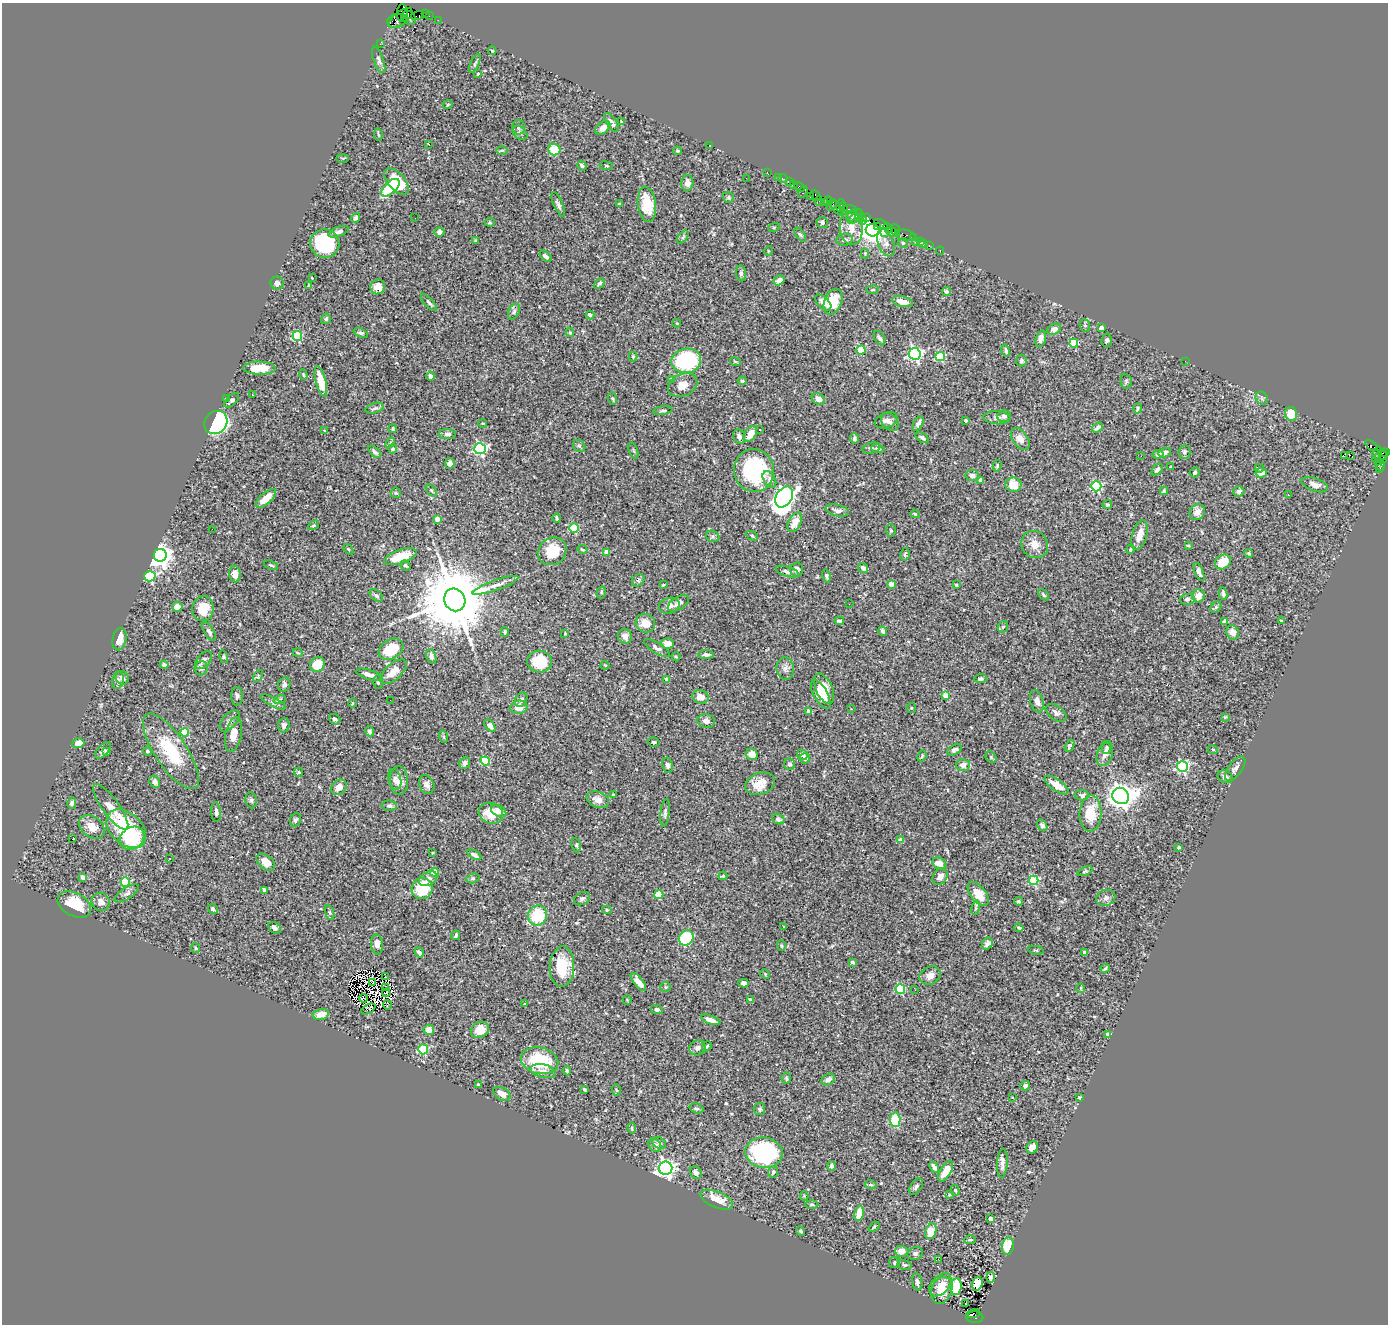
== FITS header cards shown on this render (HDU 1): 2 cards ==
NAXIS1  =                 1386
NAXIS2  =                 1322

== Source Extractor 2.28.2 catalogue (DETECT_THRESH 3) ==
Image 1386 x 1322 px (HDU 1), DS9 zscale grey, 1 PNG px = 1 image px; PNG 1390 x 1326 px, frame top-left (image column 1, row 1322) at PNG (2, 3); each listed source drawn as its Kron ellipse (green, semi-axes under 4 px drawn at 4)
Background 0.73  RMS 0.023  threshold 0.0697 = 3 sigma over >= 5 px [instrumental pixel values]
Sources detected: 526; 2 with non-positive FLUX_AUTO (blend fragments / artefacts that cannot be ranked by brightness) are neither listed nor drawn; of the other 524, the 500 brightest by FLUX_AUTO listed and drawn (24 fainter detections omitted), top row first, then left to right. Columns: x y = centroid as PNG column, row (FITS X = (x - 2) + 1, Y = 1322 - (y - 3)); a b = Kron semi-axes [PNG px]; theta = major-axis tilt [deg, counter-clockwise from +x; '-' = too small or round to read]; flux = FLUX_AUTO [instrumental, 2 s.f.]
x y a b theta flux
402 13 9 5 -89 720
425 14 2 2 - 8.6
417 16 6 2 18 31
429 16 2 2 - 9.3
401 18 14 6 36 180
404 18 3 3 - 360
409 18 8 6 -45 240
438 20 2 2 - 15
397 21 9 7 13 630
380 44 2 2 - 11
492 51 4 3 - 1.3
379 60 14 5 -70 4.7
475 63 10 3 66 2.8
478 74 3 2 - 1.6
448 104 5 3 - 1.4
612 122 11 5 -58 6.3
622 122 4 3 - 1.7
518 127 7 6 - 4.2
603 128 8 5 40 12
520 133 8 5 -38 4.1
378 134 6 2 -80 1.9
429 144 3 2 - 1.9
710 145 3 2 - 16
502 150 5 3 - 1.7
554 150 6 6 - 30
677 151 4 3 - 1.8
343 158 6 3 0 1.5
582 165 5 4 - 3.1
606 166 6 3 -8 1.7
767 172 2 2 - 15
778 177 2 2 - 21
746 178 3 2 - 1.4
783 178 5 2 - 23
397 181 16 8 -49 43
790 182 3 2 - 28
687 183 8 6 88 9.2
793 185 4 2 - 58
799 187 5 3 - 59
390 188 11 6 44 69
803 192 6 3 60 50
815 195 6 4 -46 52
810 196 3 3 - 50
728 197 6 5 - 2.4
819 201 5 2 - 78
828 201 5 3 - 34
824 202 4 2 - 17
558 204 13 4 -66 4.8
619 204 4 3 - 1.5
647 204 18 9 -82 35
832 205 6 4 57 180
840 205 6 3 86 88
843 207 5 3 - 82
837 208 9 3 -54 200
851 210 7 3 -19 230
852 216 7 3 62 200
855 217 9 3 49 110
356 218 5 4 - 3.4
415 218 2 2 - 24
867 218 3 3 - 76
862 219 5 3 - 88
490 222 5 4 - 2
822 222 6 5 - 4.1
881 224 7 3 -25 130
774 227 5 3 - 1.5
878 227 4 3 - 86
851 228 17 11 -87 17
888 228 5 2 - 44
873 230 7 6 - 2000
896 230 6 3 -72 98
339 232 10 5 20 5.6
439 232 5 4 - 5.6
892 232 6 3 -32 39
884 233 3 2 - 100
800 235 8 4 -56 2.5
905 235 10 5 -9 160
683 237 7 4 53 2.7
913 238 2 2 - 7.6
844 240 8 6 8 4
476 241 3 3 - 2.4
915 242 2 2 - 11
920 242 4 2 - 65
325 243 14 14 - 120
886 243 14 7 -69 8.3
903 243 5 5 - 2.3
924 243 2 2 - 21
929 246 3 2 - 28
768 251 5 3 - 1.3
940 251 4 3 - 16
865 253 5 4 - 1.6
545 256 7 4 -38 4.9
741 273 8 5 -82 3.7
312 278 3 2 - 1.4
779 280 6 4 36 8.4
277 283 6 6 - 4.3
599 283 6 4 43 2.5
309 285 4 4 - 2.8
378 287 7 7 - 14
873 290 6 3 9 1.7
946 291 4 4 - 2.7
429 302 11 4 -47 3.4
833 302 13 8 67 43
903 302 11 5 -13 17
823 303 10 5 -45 12
514 312 8 5 63 4
590 315 4 4 - 5.4
326 319 5 4 - 2.5
677 323 4 3 - 1.4
1085 325 6 5 - 2.7
1101 328 4 4 - 11
1054 329 7 5 21 6.5
570 332 4 3 - 1.9
361 333 7 4 -21 3.4
297 336 5 5 - 100
879 338 8 5 -60 4.3
1041 338 8 5 71 8.4
1107 340 7 5 77 3.8
1074 343 4 4 - 70
861 350 4 4 - 58
1006 350 6 4 -75 3.3
915 354 6 6 - 320
633 356 5 4 - 1.7
940 357 5 4 - 89
686 361 15 12 9 150
735 361 5 3 - 1.6
1021 361 6 5 - 2.8
1185 361 3 2 - 2.5
259 368 16 6 -1 29
303 375 5 4 - 1.9
431 376 5 4 - 6.6
671 380 4 3 - 5.5
321 381 16 5 -76 23
742 381 4 3 - 1.6
1126 381 7 5 -78 2.8
683 385 15 11 24 16
252 395 2 2 - 1.2
1262 398 7 5 -48 3.4
227 399 4 3 - 3.1
612 399 6 4 -69 2.2
818 399 7 5 -31 8.2
232 400 9 5 44 4.4
375 408 9 5 14 3.4
1137 409 6 4 65 2.5
663 411 10 3 9 2.5
1291 414 7 6 - 29
1004 416 7 6 - 5.5
997 418 13 6 -4 6.7
886 420 12 7 21 7.5
966 420 3 3 - 4
216 422 12 11 - 300
890 422 10 7 -49 6.1
483 423 4 3 - 1.3
918 423 8 4 60 6.5
1097 427 6 3 36 3.7
393 429 4 3 - 1.8
760 429 3 3 - 2.5
324 430 3 3 - 1.6
447 434 8 5 -3 4.9
750 434 9 5 57 16
739 436 7 5 -63 6.2
854 438 5 4 - 2.8
922 438 8 4 -34 3.5
1020 439 12 7 -54 13
390 443 6 4 49 2.3
579 446 7 5 -42 2.9
1371 446 7 3 -35 68
871 448 9 5 13 3.7
393 449 4 4 - 3.9
480 449 6 5 - 270
878 449 7 4 -12 2.9
633 451 8 2 -69 2
375 452 8 4 -44 3.8
1184 452 7 6 - 3.8
1165 453 6 4 21 4.7
1377 453 6 3 72 90
1384 453 6 2 6 86
1158 454 5 4 - 4.1
1344 455 4 3 - 16
1350 455 2 2 - 650
1141 456 2 2 - 1.5
1380 457 8 4 30 510
1382 460 4 3 - 65
450 463 5 5 - 4.9
1380 464 6 5 - 92
997 466 6 4 75 2.1
1171 467 3 3 - 2.1
1259 468 4 3 - 2.3
1380 469 3 2 - 41
754 470 21 20 - 160
1157 470 7 4 47 3.9
1195 473 5 4 - 3
1261 473 6 5 - 14
972 476 7 5 -9 6.5
769 479 9 6 -58 5.1
980 480 4 3 - 11
1013 485 8 7 - 26
1315 485 14 6 -20 8.8
1096 486 5 5 - 170
431 491 7 3 -50 2
1164 491 4 3 - 2
1239 491 5 5 - 3.7
396 493 5 5 - 1.8
1288 495 3 2 - 1.3
784 497 11 8 59 810
266 498 13 5 42 23
1107 505 5 4 - 2.3
837 510 12 5 -14 7.5
1197 512 8 7 - 11
915 514 5 4 - 2.3
557 518 5 2 - 2
437 519 4 4 - 12
795 522 10 6 62 20
314 525 6 3 31 1.6
574 528 5 4 - 74
212 529 3 2 - 2.2
891 530 6 5 - 2.3
1139 535 15 7 73 16
713 536 7 5 -20 2.8
752 536 6 4 -30 2.2
1035 544 14 13 - 17
1188 545 4 2 - 1.4
348 549 6 3 -48 1.9
1130 549 4 3 - 1.8
582 550 5 4 - 2.1
552 551 15 13 35 45
607 552 4 4 - 14
1249 553 4 3 - 1.9
905 554 6 4 77 2.4
160 555 6 6 - 1500
401 557 17 7 19 38
1223 562 8 6 37 33
271 565 7 3 -22 1.9
405 565 5 4 - 2.6
863 568 5 4 - 6
797 569 7 6 - 6.3
787 572 12 5 -17 5.3
1199 572 9 4 -68 5.4
235 574 8 5 -87 13
150 576 6 5 - 150
826 576 6 4 -77 3.5
638 580 7 5 44 3.1
891 584 4 4 - 17
496 585 24 5 19 11
663 585 3 3 - 1.6
956 585 3 2 - 1.7
601 592 6 4 73 2.2
1223 593 6 4 -79 3.8
376 595 7 5 -40 3.8
1044 595 6 4 -49 2.3
1199 596 7 6 - 12
1187 599 7 5 10 3.2
455 600 11 10 - 21000
678 603 12 6 33 7.8
849 604 2 2 - 4
669 606 10 8 16 8.3
177 607 5 5 - 13
1216 607 6 5 - 2.5
203 609 12 10 81 31
839 621 5 3 - 2.5
1282 621 4 2 - 2.2
1225 622 4 4 - 17
645 623 10 9 - 19
1003 627 6 5 - 3.4
883 631 5 4 - 4
209 632 10 4 -59 4.7
505 632 4 3 - 2.6
1233 632 7 6 - 10
565 633 3 2 - 1.4
625 636 7 7 - 11
120 639 11 7 77 17
667 644 6 5 - 15
657 648 14 5 -32 6.3
391 649 13 9 32 61
298 653 5 3 - 1.3
706 655 7 4 1 4.6
431 656 7 5 -74 5.8
224 657 6 4 -72 2
676 657 5 4 - 1.8
204 660 10 6 49 5.5
540 661 12 11 - 45
317 664 8 7 - 38
164 665 4 4 - 4.9
605 665 4 3 - 1.4
201 668 7 6 - 4.1
785 668 11 8 -82 8.5
393 672 16 8 41 20
369 675 14 5 -17 9.1
258 676 6 4 58 2.4
122 678 7 6 - 5.6
667 679 4 3 - 7.3
981 679 6 4 8 3.6
118 680 9 5 78 4.5
378 682 7 4 89 2.8
284 685 7 6 - 4.2
824 689 16 8 -65 27
821 694 16 7 -61 19
945 695 4 4 - 25
237 696 9 5 -89 4.9
700 697 8 6 -13 14
280 699 6 4 18 2.7
390 700 2 2 - 2.3
521 700 7 5 56 5.2
1037 701 11 6 -73 8.5
273 702 14 4 -27 5.1
352 703 5 3 - 1.5
519 707 8 6 7 18
911 708 5 5 - 2.1
851 709 2 2 - 1.4
808 711 4 4 - 7.4
1056 713 12 7 -35 5.3
1225 717 4 3 - 1.5
335 719 6 4 -37 3.7
230 721 13 7 48 6.2
706 721 9 7 -13 7.1
284 725 7 6 - 5.9
490 726 7 4 -52 7.7
369 731 5 4 - 3.7
185 732 4 4 - 48
233 734 17 8 79 17
444 737 6 4 -71 2.1
654 742 6 4 -14 2.1
78 743 6 5 - 14
1070 746 6 4 62 4
1106 748 6 4 81 3.4
103 750 10 5 49 3.8
954 750 8 5 29 3.9
1213 750 5 3 - 1.5
147 751 4 4 - 3.4
171 751 44 16 -56 79
106 752 4 3 - 1.8
752 754 6 5 - 14
1105 754 13 8 74 8.6
802 755 5 5 - 6.5
922 756 5 4 - 2.1
991 757 6 5 - 2.3
805 758 5 5 - 4.4
485 761 5 4 - 61
465 763 6 5 - 5
790 764 6 5 - 3.9
667 765 7 5 -81 3.9
963 765 7 6 - 9.9
1182 767 5 5 - 230
1235 769 14 6 53 7.1
299 772 4 3 - 2.1
1225 777 8 6 -24 6.9
395 780 11 6 -77 6.2
399 780 14 9 -86 13
155 782 6 5 - 4.9
760 784 15 10 20 22
427 785 10 7 -66 7.2
1057 785 14 6 -35 19
339 787 8 7 - 14
613 795 4 4 - 2.1
1082 795 7 5 -5 3.9
1121 796 9 7 -42 1800
251 800 8 5 -81 3.6
598 800 11 7 -21 12
72 803 6 4 74 4.5
390 806 7 5 -9 3.4
111 807 27 8 -54 26
499 811 8 5 -29 13
216 812 10 5 -85 5.5
491 813 12 10 -20 31
665 813 14 4 83 4.2
1091 813 18 11 87 38
778 819 6 5 - 3.2
295 820 7 5 67 3.4
1042 825 6 4 -55 5.3
92 827 14 10 -38 19
126 829 23 15 -43 110
132 838 13 10 36 68
72 839 3 3 - 23
901 840 4 3 - 11
576 845 7 4 -81 2.6
1179 847 3 3 - 3.9
432 853 3 3 - 1.7
474 855 8 4 -29 4.1
170 859 3 2 - 2.6
266 862 11 6 -39 16
939 863 7 5 -27 16
1085 871 8 4 24 2.3
434 872 4 4 - 44
723 876 4 4 - 2
83 877 4 3 - 8
940 877 9 7 60 11
473 878 7 4 16 2.5
428 879 10 6 28 7
1033 880 5 5 - 100
125 882 5 4 - 78
422 889 11 10 - 55
264 891 4 4 - 13
127 893 14 5 33 5.5
978 894 14 7 -52 24
659 895 4 4 - 53
1106 898 10 8 15 6.2
582 899 8 6 27 4.3
1019 901 4 4 - 2.5
101 902 9 8 - 11
74 905 18 11 -29 58
976 908 7 3 80 2.6
213 909 5 3 - 4.2
607 910 5 4 - 2.5
330 913 8 3 -71 2.4
537 915 10 9 - 64
784 927 3 3 - 2.7
275 928 7 5 -34 5
1019 928 4 3 - 2.5
456 935 5 3 - 2.4
686 938 8 7 - 73
377 944 10 6 -85 9
987 944 6 5 - 4.8
781 946 5 3 - 1.7
196 948 5 4 - 1.9
1036 950 8 2 -10 1.5
419 952 5 4 - 4.6
1084 952 4 3 - 5.5
852 962 4 3 - 3.9
562 967 20 12 88 46
1105 968 4 3 - 1.8
765 974 5 3 - 1.6
930 975 11 8 28 12
386 977 3 2 - 1.7
373 982 3 2 - 1.5
638 982 11 4 -51 15
743 983 5 4 - 7
385 987 3 2 - 1.5
665 987 5 5 - 2.3
1081 988 5 4 - 1.9
900 989 5 4 - 98
915 990 2 2 - 5.4
386 993 4 2 - 1.7
364 998 5 2 - 1.6
627 1000 4 4 - 1.3
750 1000 4 3 - 2.9
525 1004 3 3 - 2.1
387 1005 4 2 - 1.7
368 1009 8 3 30 1.9
657 1009 6 4 -13 4.6
321 1014 8 5 10 16
711 1020 10 4 -20 11
429 1030 5 5 - 14
480 1030 9 8 - 22
1108 1034 4 4 - 6.1
707 1046 5 3 - 1.6
697 1048 8 7 - 6.4
423 1049 5 5 - 98
539 1061 19 13 -13 85
567 1070 5 3 - 2.4
543 1071 12 6 -12 9.3
786 1078 5 5 - 2.1
828 1080 7 5 32 5.3
478 1085 3 3 - 1.9
1025 1086 5 4 - 3.7
584 1089 4 3 - 2.1
616 1090 6 4 -86 1.9
502 1094 9 6 -32 12
1012 1097 3 3 - 3.2
1079 1097 3 2 - 1.4
696 1108 7 5 -16 3
760 1109 6 5 - 2.9
895 1120 7 5 -87 82
632 1128 5 3 - 2.3
659 1143 7 5 -32 6.1
655 1145 7 5 -49 5.4
1032 1147 7 5 57 10
764 1153 19 15 -10 180
1002 1163 15 5 86 7.5
831 1166 5 3 - 4.5
934 1167 6 3 -53 7.4
666 1168 7 6 - 690
946 1171 11 5 58 27
773 1172 6 5 - 2.6
696 1173 6 5 - 6.6
871 1185 6 3 -19 2
916 1187 9 5 55 4
955 1190 5 4 - 2.2
949 1194 3 3 - 1.7
804 1196 4 4 - 1.4
717 1200 17 8 -23 27
812 1204 7 3 0 1.7
859 1214 8 4 80 21
990 1219 4 4 - 13
874 1227 6 3 44 2
801 1231 5 3 - 1.8
931 1231 8 5 72 34
970 1240 6 3 1 2
1008 1246 8 6 81 40
902 1251 7 5 -3 11
915 1253 8 6 18 4.1
938 1259 2 2 - 12
894 1263 5 5 - 2.4
905 1265 7 5 -14 2.7
991 1277 5 3 - 2.6
917 1282 9 5 -80 4.7
977 1284 7 5 69 26
940 1285 13 8 46 13
956 1287 8 5 84 53
942 1290 14 10 69 21
965 1304 3 2 - 2.6
973 1313 7 2 17 26
975 1317 8 6 -4 360
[24 fainter detections neither listed nor drawn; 2 non-positive-flux detections neither listed nor drawn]